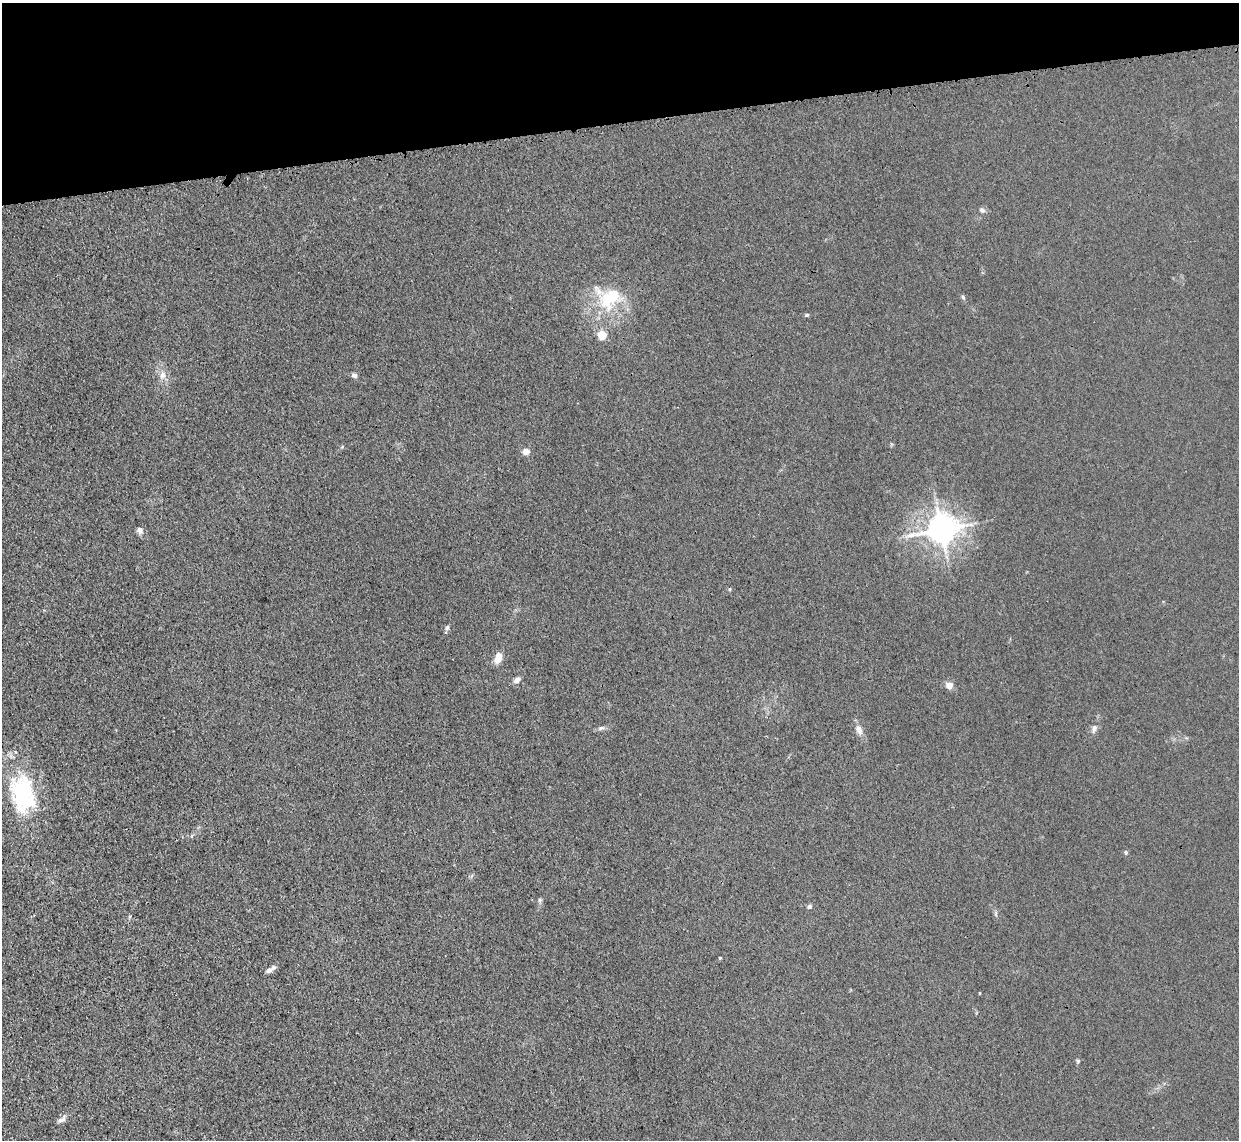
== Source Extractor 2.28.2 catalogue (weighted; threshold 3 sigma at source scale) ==
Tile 3 of 4 x 4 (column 3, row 1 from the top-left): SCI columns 2502-3738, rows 3570-4707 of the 5002 x 4979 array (HDU 1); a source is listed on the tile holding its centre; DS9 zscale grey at full resolution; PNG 1241 x 1142 px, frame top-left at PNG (2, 3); no overlay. Shown black and unused: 11% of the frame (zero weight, under 3 of 4 exposures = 3% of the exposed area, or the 3 px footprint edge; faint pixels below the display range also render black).
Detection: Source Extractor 2.28.2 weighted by HDU 2 'WHT'; one run over the whole footprint, this tile lists its part. Background 0.0232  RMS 0.004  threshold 0.018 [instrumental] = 3 sigma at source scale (4.5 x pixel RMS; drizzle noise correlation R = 1.50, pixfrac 1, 0.05/0.05 arcsec/px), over >= 5 px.
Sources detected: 30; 1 inside a brighter object's white glare — not listed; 1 inside a brighter listed object's ellipse — not listed separately; the other 28 listed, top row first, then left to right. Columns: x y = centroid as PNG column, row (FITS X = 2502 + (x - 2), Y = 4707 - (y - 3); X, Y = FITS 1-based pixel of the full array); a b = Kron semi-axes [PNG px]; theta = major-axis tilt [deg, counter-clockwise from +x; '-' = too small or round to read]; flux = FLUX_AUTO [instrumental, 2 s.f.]
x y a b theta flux
982 210 9 5 -15 1.1
963 297 8 5 -63 0.7
611 298 40 26 38 23
807 315 5 4 - 0.7
602 335 5 5 - 14
163 375 10 8 75 2.5
354 375 6 5 - 1.4
342 447 5 4 - 0.43
526 451 5 4 - 5.9
941 529 10 8 17 620
140 530 8 7 - 1.7
730 589 5 3 - 0.39
447 627 6 6 - 0.94
498 658 11 7 72 5
517 680 8 6 42 1.7
949 685 7 7 - 2.9
601 728 10 5 18 1.1
1094 729 12 7 71 1.6
859 730 15 8 -73 2.6
22 794 56 30 89 34
1126 852 6 5 - 0.61
539 900 6 4 -89 0.69
809 906 6 5 - 0.76
720 958 4 3 - 0.37
269 970 8 5 24 1.6
980 993 3 2 - 0.26
1078 1061 5 5 - 0.59
62 1119 14 6 34 1.6